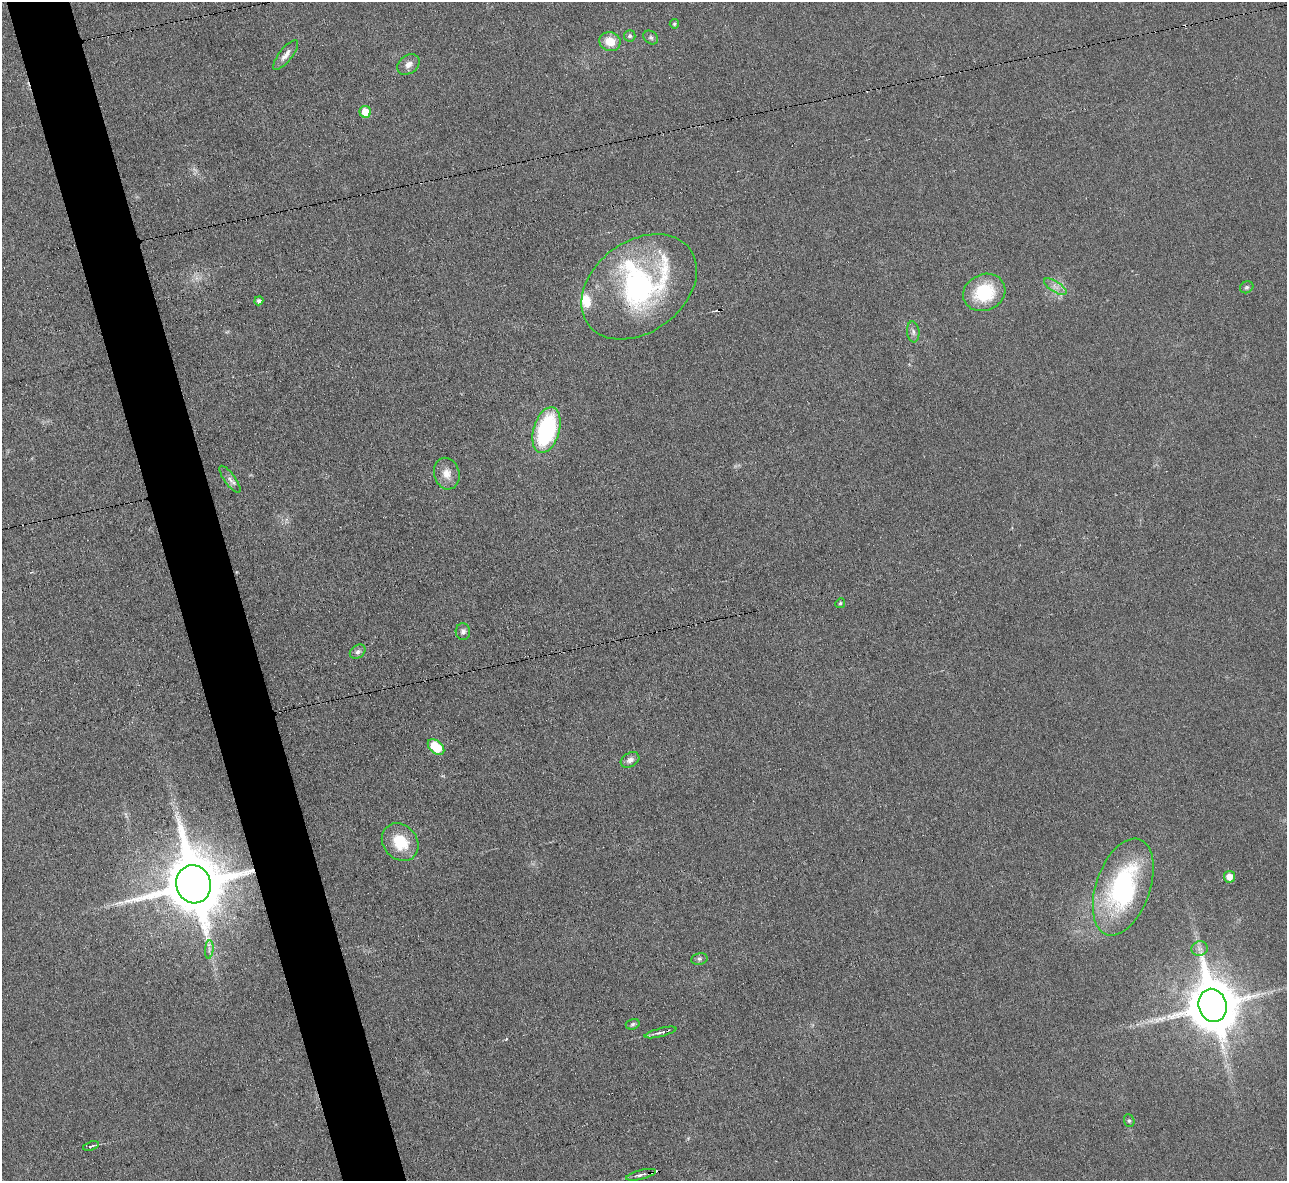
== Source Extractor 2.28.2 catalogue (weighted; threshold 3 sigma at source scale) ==
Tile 11 of 4 x 4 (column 3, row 3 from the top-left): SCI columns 2569-3853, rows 1323-2501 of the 5139 x 5124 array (HDU 1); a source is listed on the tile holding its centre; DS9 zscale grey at full resolution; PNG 1289 x 1183 px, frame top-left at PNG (2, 2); each listed source drawn as its Kron ellipse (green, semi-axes under 4 px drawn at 4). Shown black and unused: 5% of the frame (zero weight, under 3 of 6 exposures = <1% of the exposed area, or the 3 px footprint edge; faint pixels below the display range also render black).
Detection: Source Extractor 2.28.2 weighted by HDU 2 'WHT'; one run over the whole footprint, this tile lists its part. Background 0.035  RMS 0.0039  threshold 0.0158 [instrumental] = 3 sigma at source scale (4.09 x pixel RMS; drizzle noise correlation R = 1.36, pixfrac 0.8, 0.05/0.05 arcsec/px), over >= 5 px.
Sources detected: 38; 1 cosmic-ray / hot-pixel residue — neither listed nor drawn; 3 inside a brighter listed object's ellipse — not listed separately; the other 34 listed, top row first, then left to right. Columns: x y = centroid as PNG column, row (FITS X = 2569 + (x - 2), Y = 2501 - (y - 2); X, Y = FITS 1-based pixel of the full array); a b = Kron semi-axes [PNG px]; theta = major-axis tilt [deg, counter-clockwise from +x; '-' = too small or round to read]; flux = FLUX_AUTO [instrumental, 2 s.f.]
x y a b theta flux
674 24 5 4 - 0.62
630 36 6 5 - 0.82
651 37 8 6 -37 0.86
610 42 11 9 -18 5.4
286 55 18 6 52 2.3
408 64 12 9 38 2.4
365 112 6 6 - 6.3
639 287 63 45 37 78
1055 287 13 5 -33 2
1247 287 7 5 30 0.71
984 292 21 18 23 20
259 301 4 4 - 1.2
913 332 10 6 -83 1.3
546 430 23 13 73 42
447 474 16 12 -76 4.1
230 479 16 5 -54 1.7
840 603 5 4 - 0.57
463 632 8 7 - 1.3
358 652 8 6 36 1.4
436 747 9 6 -40 14
630 760 10 7 29 1.8
400 842 20 17 -48 12
1229 877 5 5 - 3.3
193 884 19 17 -75 2900
1123 887 50 27 71 56
209 949 9 3 85 0.97
1200 949 8 7 - 1.5
699 959 8 6 12 0.86
1213 1005 17 14 -75 1800
633 1024 7 5 17 0.71
661 1032 16 4 15 1.4
1129 1121 6 5 - 0.59
91 1146 8 3 18 0.75
641 1175 15 4 14 1.5
Overlapping masked pixels (flux is a lower limit): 2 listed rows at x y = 193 884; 641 1175